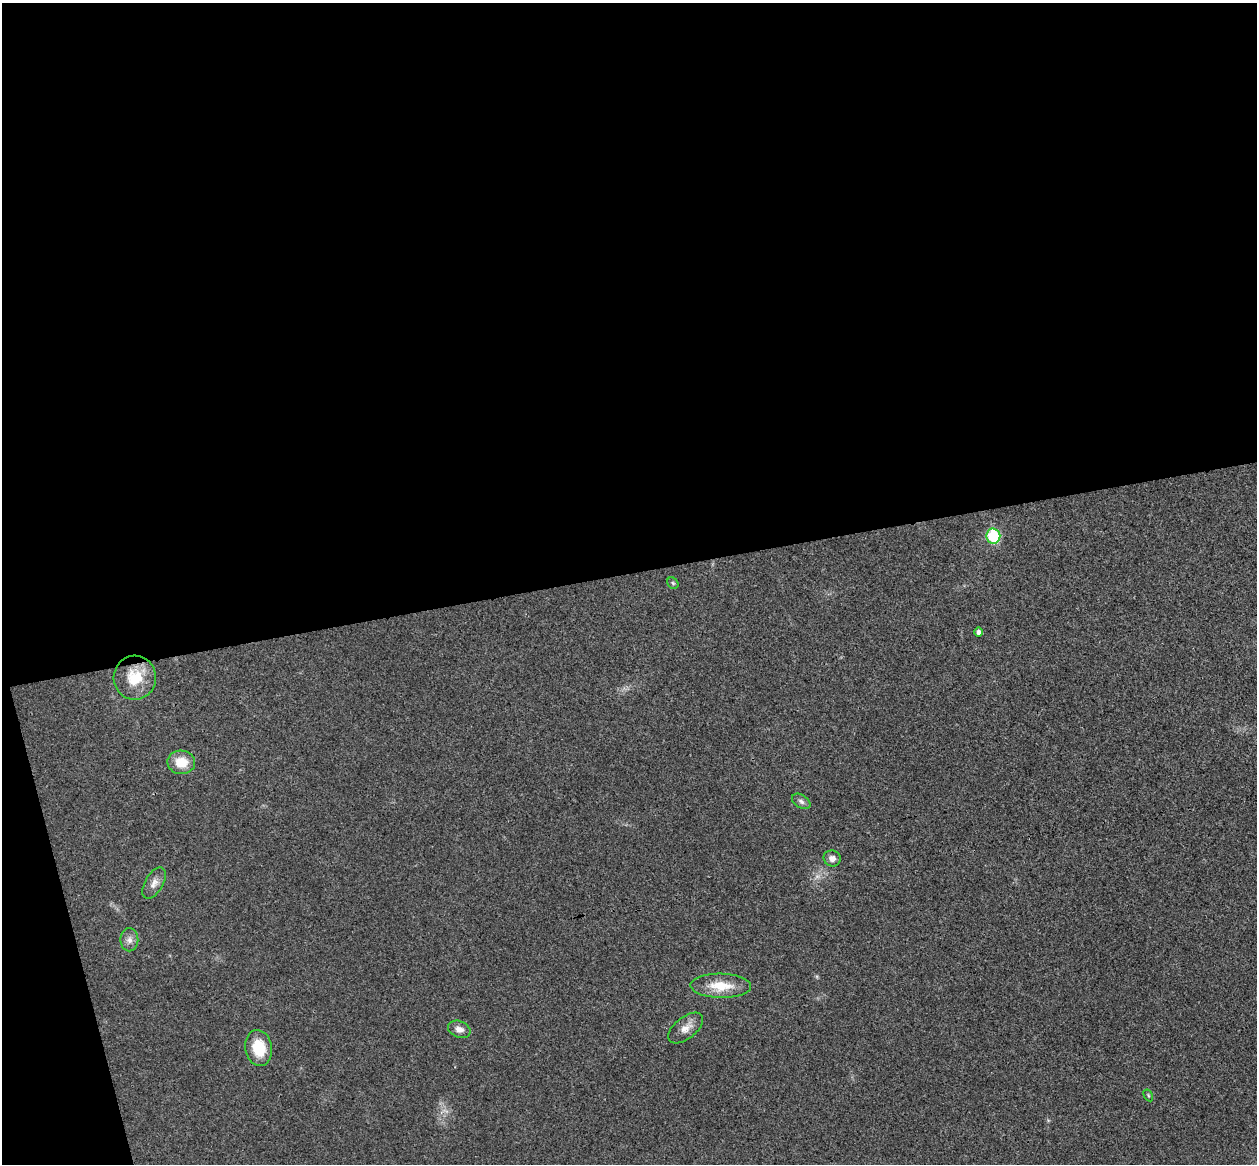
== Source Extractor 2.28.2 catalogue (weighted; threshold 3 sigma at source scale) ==
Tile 1 of 4 x 4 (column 1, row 1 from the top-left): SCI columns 57-1311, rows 3643-4804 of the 5134 x 5077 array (HDU 1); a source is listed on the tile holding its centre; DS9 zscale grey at full resolution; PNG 1259 x 1166 px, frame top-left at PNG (2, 3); each listed source drawn as its Kron ellipse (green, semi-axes under 4 px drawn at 4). Shown black and unused: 51% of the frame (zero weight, under 3 of 4 exposures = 6% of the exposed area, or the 3 px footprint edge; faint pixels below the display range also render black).
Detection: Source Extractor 2.28.2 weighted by HDU 2 'WHT'; one run over the whole footprint, this tile lists its part. Background 0.0227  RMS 0.0047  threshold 0.0209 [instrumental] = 3 sigma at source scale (4.5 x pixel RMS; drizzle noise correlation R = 1.50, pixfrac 1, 0.05/0.05 arcsec/px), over >= 5 px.
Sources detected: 14; all 14 listed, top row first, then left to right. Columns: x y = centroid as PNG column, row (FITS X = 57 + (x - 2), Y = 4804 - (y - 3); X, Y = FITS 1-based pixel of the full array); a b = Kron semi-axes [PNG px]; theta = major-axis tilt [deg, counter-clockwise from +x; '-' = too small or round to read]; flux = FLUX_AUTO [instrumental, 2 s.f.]
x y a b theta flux
993 536 7 7 - 27
673 583 6 5 - 0.73
978 632 5 4 - 1.6
135 678 22 21 - 15
181 762 14 12 -3 9.3
801 801 10 6 -33 1.6
832 858 8 8 - 2.5
154 883 17 9 60 3.5
129 940 11 9 88 2.6
721 986 30 12 -1 12
686 1028 20 11 38 4.8
459 1029 12 8 -22 3
259 1048 18 13 -80 14
1148 1095 6 4 -60 0.61